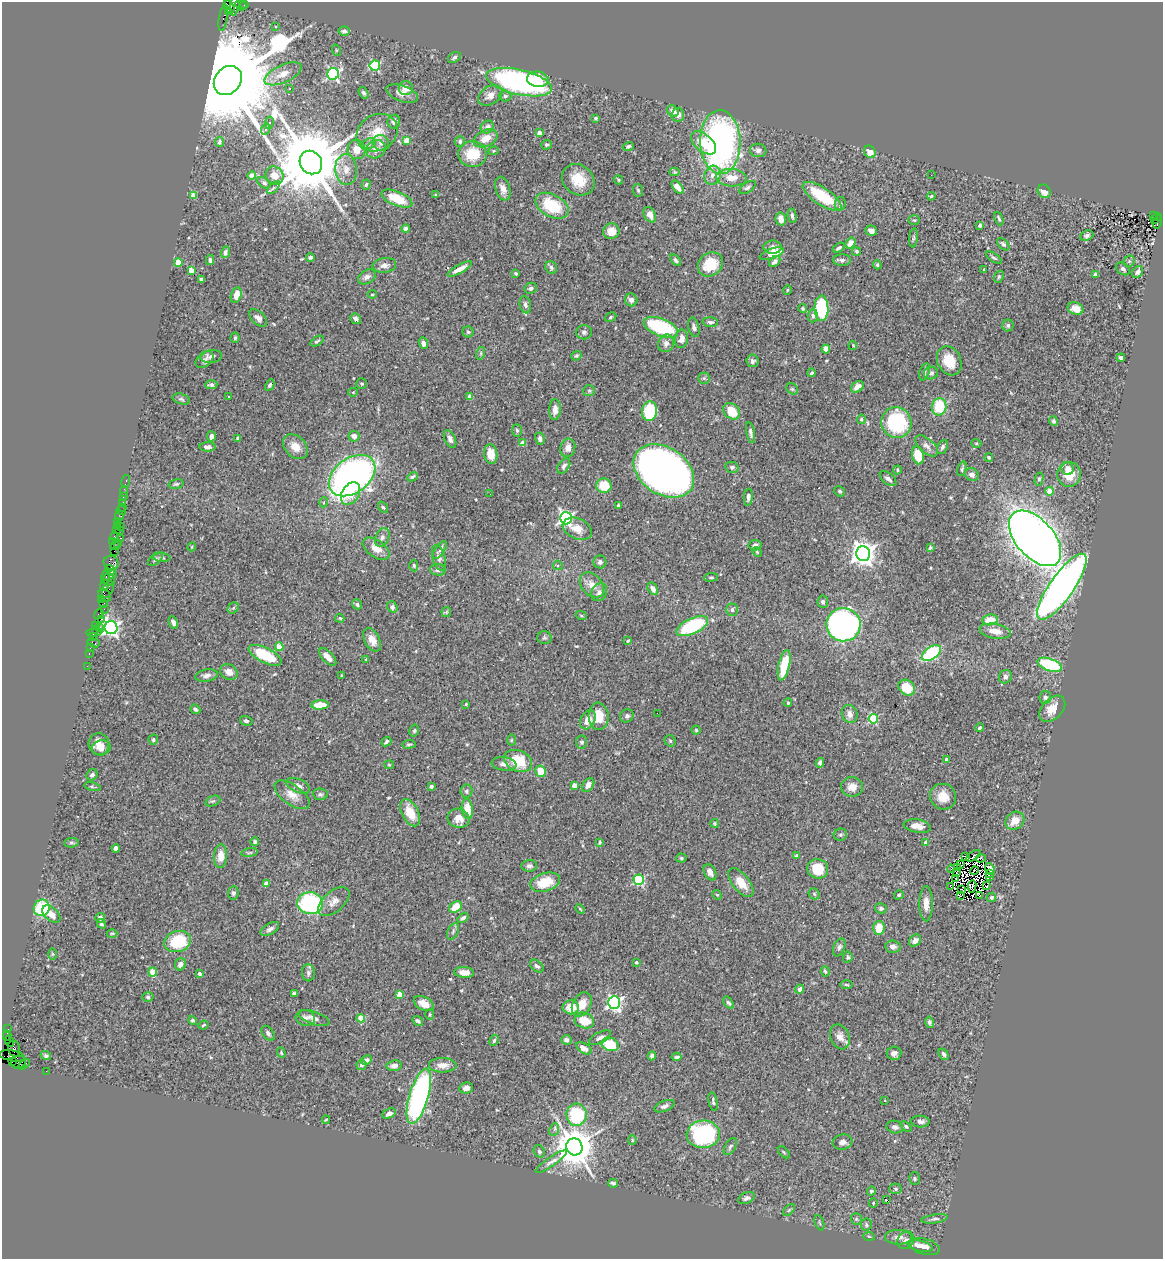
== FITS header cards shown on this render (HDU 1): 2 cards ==
NAXIS1  =                 1161
NAXIS2  =                 1257

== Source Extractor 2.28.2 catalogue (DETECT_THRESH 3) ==
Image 1161 x 1257 px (HDU 1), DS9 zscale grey, 1 PNG px = 1 image px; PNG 1165 x 1261 px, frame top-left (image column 1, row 1257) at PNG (2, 2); each listed source drawn as its Kron ellipse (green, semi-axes under 4 px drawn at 4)
Background 0.676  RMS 0.042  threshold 0.127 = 3 sigma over >= 5 px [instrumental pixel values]
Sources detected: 547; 15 with non-positive FLUX_AUTO (blend fragments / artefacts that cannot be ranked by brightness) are neither listed nor drawn; of the other 532, the 500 brightest by FLUX_AUTO listed and drawn (32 fainter detections omitted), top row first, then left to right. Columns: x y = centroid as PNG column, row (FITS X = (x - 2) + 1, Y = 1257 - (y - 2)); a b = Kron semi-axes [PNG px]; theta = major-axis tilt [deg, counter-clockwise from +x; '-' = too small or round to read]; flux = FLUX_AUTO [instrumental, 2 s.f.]
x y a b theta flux
245 5 3 2 - 36
235 6 10 5 81 430
241 6 6 4 -28 100
229 7 7 5 -56 390
229 11 4 3 - 180
223 18 13 3 81 240
276 26 4 3 - 3.2
344 31 5 4 - 7.5
336 50 6 3 -72 2.7
454 58 7 4 33 6.2
375 65 5 5 - 190
283 74 20 8 24 34
333 74 6 6 - 440
538 79 11 7 -9 51
228 81 15 13 50 86000
519 82 33 12 -13 670
406 88 7 7 - 29
289 89 3 2 - 4.8
364 93 6 4 -55 6.5
402 94 17 8 -20 22
490 95 13 9 30 20
505 96 6 5 - 5.2
673 111 6 5 - 20
678 115 7 6 - 14
596 118 3 3 - 3.3
394 122 7 6 - 9.7
269 123 6 4 80 5.3
487 127 7 6 - 12
266 129 6 3 70 3.6
377 133 21 18 31 65
540 133 4 4 - 28
486 138 12 8 24 31
407 140 4 4 - 45
220 142 5 4 - 7
460 142 5 5 - 6.9
720 142 32 20 -88 900
381 143 8 7 - 15
703 143 15 8 -40 62
368 144 7 5 27 7.5
546 145 5 4 - 4.2
628 146 6 4 16 6.8
357 149 10 9 - 30
376 149 10 9 - 19
758 150 8 6 -7 9.2
494 151 5 4 - 3.2
870 152 6 5 - 28
472 154 14 13 - 73
311 163 12 10 -53 38000
346 170 15 11 -87 31
674 172 5 4 - 3.2
274 175 9 8 - 28
712 175 10 8 73 19
931 175 2 2 - 5.5
252 176 4 4 - 41
731 178 15 8 -3 38
578 180 17 14 -37 64
618 180 5 4 - 3.6
264 183 7 4 -40 6.8
366 185 5 4 - 5
678 187 8 4 -52 20
747 187 9 5 32 8.1
273 188 8 3 45 5.3
503 189 12 7 -72 20
638 190 6 5 - 4.9
1044 191 7 6 - 24
436 195 4 3 - 2.7
193 196 4 4 - 46
822 196 22 8 -33 120
931 196 4 3 - 3.2
397 199 16 7 -22 75
840 204 7 5 76 6.9
552 206 18 11 -28 120
650 215 8 5 -59 22
792 216 7 3 -78 6.2
1153 216 3 2 - 140
1157 216 3 2 - 120
781 219 7 5 -78 19
999 219 7 3 -67 4.3
914 220 6 5 - 4.7
1154 220 4 3 - 68
1157 222 7 3 75 120
980 225 4 3 - 5.4
406 228 4 4 - 8.1
611 231 8 7 - 31
871 231 6 5 - 13
1087 236 7 5 23 8.3
913 238 9 4 84 4.7
850 243 6 4 56 27
1003 244 7 4 -47 6.8
773 247 9 6 0 14
839 248 6 3 32 5.4
856 251 4 4 - 4.6
225 252 6 4 70 6.4
772 254 12 5 19 55
310 257 4 3 - 6.3
994 258 9 3 -35 5
210 260 5 3 - 6.2
675 260 6 3 -44 7
842 260 9 6 0 8.3
1129 261 6 5 - 4.9
178 262 4 4 - 61
775 262 6 4 44 11
710 264 13 11 39 70
384 265 12 7 7 17
877 265 4 3 - 4.2
551 268 7 5 -70 6.6
460 269 14 4 29 21
984 269 4 3 - 7.8
1123 269 8 5 -35 8.2
191 270 4 3 - 34
1138 272 6 5 - 9.6
516 273 3 3 - 3.6
1095 274 4 3 - 9
367 277 9 6 29 13
999 277 6 4 68 3.9
201 279 4 3 - 5.4
531 288 6 5 - 8.5
787 290 5 3 - 2.8
372 294 4 3 - 3.5
236 295 8 5 73 25
631 300 6 6 - 11
525 305 9 5 -78 9.7
821 308 13 7 -89 210
803 309 4 3 - 3.8
1076 309 8 6 -21 22
813 316 6 5 - 7.5
610 317 6 4 30 4.1
258 318 11 6 -43 11
356 319 6 5 - 8.4
710 322 7 5 -5 7.3
1008 325 6 5 - 6
661 327 18 8 -21 240
694 327 10 5 -76 8.9
468 332 5 5 - 4.7
584 332 8 7 - 8.4
235 338 5 4 - 4.4
682 339 9 6 81 19
317 341 7 3 32 4.3
423 343 6 4 -67 11
666 343 9 7 68 15
853 345 5 3 - 3
826 349 4 4 - 61
481 353 6 4 72 4.3
211 356 11 6 8 17
576 356 5 4 - 5.1
1121 358 4 3 - 7.6
204 360 10 7 39 9.4
752 361 6 6 - 9.1
949 361 15 11 -64 62
924 372 9 5 72 6.6
811 373 4 3 - 5
931 373 7 6 - 9.6
704 378 6 5 - 6.2
362 384 5 5 - 4.6
211 385 6 4 5 6.2
270 385 6 4 62 6.2
857 387 7 5 37 17
792 389 6 5 - 4.6
589 391 6 5 - 4.9
353 392 5 4 - 3
229 396 3 3 - 12
470 397 4 3 - 18
181 399 9 5 -16 5.5
939 407 8 7 - 100
555 409 10 6 88 19
649 411 10 7 80 150
732 411 9 7 -45 71
861 419 5 4 - 3.6
1053 421 5 4 - 5.3
896 422 16 15 - 240
517 430 6 5 - 5.8
751 433 11 4 -78 8
211 436 5 4 - 12
354 436 6 5 - 16
238 438 4 3 - 4.4
450 439 9 5 -65 10
540 439 6 5 - 9.5
522 443 4 4 - 25
976 443 5 3 - 2.6
927 446 14 7 -41 14
208 447 8 4 -1 12
295 447 14 10 -46 34
942 447 7 5 65 6.9
568 448 9 7 78 20
491 454 10 6 -81 37
918 455 9 5 -78 66
989 457 4 4 - 4
564 466 8 5 55 8.6
732 467 6 5 - 6.4
1068 468 6 6 - 12
962 469 7 4 72 4.5
897 470 4 4 - 3.6
664 471 33 23 -34 1800
1069 474 12 11 - 57
972 475 7 6 - 11
352 476 26 17 37 1300
412 477 6 3 26 6.3
888 479 10 5 -40 12
1039 479 6 4 76 5.5
126 482 7 3 75 16
176 484 7 4 14 5.1
604 486 7 7 - 65
124 491 5 2 - 27
839 491 6 4 -31 4.6
1050 491 4 4 - 57
351 494 12 8 59 46
490 494 2 2 - 3.4
123 497 2 2 - 15
748 497 8 4 84 8.9
122 502 4 3 - 37
324 502 5 3 - 2.7
618 505 3 3 - 3.3
123 507 2 2 - 8.8
383 507 6 4 -52 4.2
121 511 5 2 - 25
119 516 5 4 - 51
566 518 6 6 - 640
118 521 2 2 - 28
117 526 4 3 - 37
121 527 3 2 - 49
116 529 2 2 - 44
577 529 15 10 -24 31
119 531 3 3 - 45
114 537 3 3 - 63
382 537 10 6 67 11
121 538 3 2 - 80
1035 538 33 19 -48 3600
113 542 3 2 - 54
118 543 3 2 - 15
755 545 6 5 - 8.4
115 546 5 2 - 71
192 547 4 4 - 2.6
930 548 3 3 - 6
376 549 15 8 -35 30
440 550 10 4 54 13
114 551 2 2 - 37
757 552 5 3 - 3
863 554 7 7 - 2500
162 558 9 3 -5 4.8
439 558 13 6 -73 11
156 559 9 5 39 6.4
600 562 6 6 - 7
111 563 7 7 - 290
414 565 6 4 -87 3.9
558 565 5 4 - 5.2
110 570 5 4 - 580
438 570 8 5 -5 8.4
112 574 4 3 - 290
106 577 7 3 77 180
711 577 7 4 4 4.7
109 580 6 5 - 160
104 585 6 4 88 88
592 585 14 10 -48 29
1062 587 39 12 55 2000
108 589 9 5 67 150
653 589 7 4 -59 15
599 592 9 7 60 12
105 595 7 5 -46 300
102 600 4 2 - 57
823 602 6 5 - 7.1
104 604 3 2 - 36
357 604 5 4 - 6.4
392 607 6 5 - 6.1
233 608 6 5 - 4.8
104 609 2 2 - 76
732 610 6 6 - 7.9
446 612 5 5 - 3.4
99 614 6 3 58 78
581 615 5 3 - 3.2
340 618 5 3 - 8.1
101 619 3 2 - 63
990 620 7 5 8 49
173 623 6 4 -62 13
843 625 17 16 - 880
95 626 3 3 - 60
692 626 17 8 25 200
100 627 3 2 - 50
111 628 6 6 - 1000
96 629 3 3 - 46
995 631 16 7 -9 30
94 632 8 3 6 61
93 637 3 2 - 15
544 638 7 6 - 5.5
372 640 12 7 -61 27
628 641 4 2 - 3.4
94 643 6 3 -18 110
279 647 4 4 - 65
90 648 2 2 - 8.4
931 653 11 6 36 240
89 654 3 2 - 45
265 655 18 7 -26 120
328 657 11 5 -47 19
366 659 4 4 - 2.6
784 665 15 5 77 100
1050 665 13 6 -19 220
87 666 2 2 - 15
229 672 9 7 -30 23
342 675 3 2 - 2.7
206 676 11 6 10 12
1005 677 7 6 - 10
907 688 9 7 -42 72
1045 697 6 5 - 8.3
788 703 4 3 - 3.4
466 704 4 4 - 3.6
320 705 9 4 3 54
195 709 5 4 - 5.6
1052 709 15 10 45 39
657 713 2 2 - 3.5
850 714 9 7 -67 18
599 716 13 10 -86 50
627 716 7 6 - 7.7
873 719 4 4 - 170
588 720 10 7 61 27
246 721 6 4 -16 6.7
980 728 4 4 - 5.6
696 730 4 4 - 3.4
414 731 6 4 74 4.4
153 740 5 5 - 5.1
511 740 6 4 89 3.3
670 741 6 5 - 4.4
386 742 5 3 - 6.2
582 742 6 5 - 6.2
99 744 11 10 - 29
409 744 7 4 3 4.5
101 748 9 7 15 18
947 759 3 3 - 12
518 761 14 10 -23 87
820 763 5 4 - 7.5
504 764 12 6 -6 16
389 765 5 4 - 2.9
541 771 6 5 - 45
92 775 6 5 - 8
574 785 4 4 - 34
588 785 8 5 56 18
92 786 8 3 -11 4.1
298 786 13 6 -23 16
431 786 4 3 - 4.5
852 787 11 10 - 24
466 791 6 6 - 6.8
320 794 7 5 -7 6.3
292 795 20 10 -36 29
943 797 13 12 - 39
213 801 8 5 22 4.9
467 809 10 5 -83 43
410 813 15 8 -62 53
458 818 11 9 -20 26
1015 821 10 8 36 31
715 823 4 4 - 3.6
917 826 14 6 -9 21
840 835 7 6 - 5.9
255 842 4 3 - 5.1
600 842 4 3 - 3.3
926 842 4 4 - 19
71 843 7 5 5 5.3
116 848 4 4 - 10
250 853 8 4 9 4.7
221 856 12 6 87 28
797 856 4 4 - 8.7
973 856 8 3 32 4.4
966 857 4 2 - 4.3
681 858 5 4 - 5.2
981 858 5 2 - 4.9
961 865 4 2 - 5.3
529 866 8 5 7 8.2
957 868 3 2 - 4.1
818 869 10 9 - 76
951 869 4 2 - 4.7
990 869 6 4 -64 3.7
974 870 4 2 - 6.5
710 872 9 5 -63 14
956 872 4 2 - 2.9
989 873 3 3 - 3.8
989 877 2 2 - 2.9
956 878 3 2 - 4.4
639 880 5 5 - 250
545 882 15 9 17 76
266 883 4 4 - 18
741 883 17 8 -51 41
951 886 4 2 - 5.3
972 886 6 2 83 10
987 886 3 2 - 7.2
961 889 3 2 - 3.7
233 893 7 5 83 6.1
814 894 6 5 - 4.6
717 895 5 4 - 3.5
899 895 5 4 - 4.1
960 896 4 2 - 3.1
979 896 3 2 - 6.2
991 897 5 4 - 6.5
334 902 18 10 41 24
310 903 13 11 -5 330
926 904 17 7 -90 26
455 907 7 5 40 52
42 908 8 7 - 140
881 908 6 5 - 5.3
580 909 5 3 - 2.8
51 914 10 6 -41 25
100 918 5 5 - 11
463 918 6 4 39 8.1
101 924 5 4 - 5.7
879 928 7 6 - 53
270 929 10 5 31 11
453 931 8 5 64 6.7
112 933 5 3 - 2.9
915 941 7 5 44 12
178 942 13 10 18 150
839 947 9 5 68 7.7
893 947 7 6 - 12
53 954 6 4 -89 3.9
848 957 6 4 84 5.2
636 962 3 3 - 4.5
180 964 6 5 - 14
537 966 8 5 -39 8.4
825 971 5 4 - 4
153 972 4 4 - 49
464 972 10 5 -5 23
308 973 8 6 -85 7.3
199 974 4 4 - 6.4
846 985 6 3 -1 3.5
800 989 4 4 - 13
294 993 4 4 - 7.2
399 995 4 4 - 43
148 997 5 5 - 4.7
614 1003 6 6 - 740
729 1003 7 4 -54 7
424 1004 11 6 -27 33
582 1004 13 9 61 38
571 1007 8 7 - 46
430 1015 5 4 - 3.5
305 1018 10 8 -15 11
314 1018 16 6 -19 15
361 1018 4 4 - 70
193 1021 4 4 - 4.4
418 1021 6 4 -36 6.8
584 1021 10 7 -20 57
930 1022 6 4 -77 5.8
203 1025 5 3 - 3.3
8 1029 2 2 - 12
268 1033 8 5 -53 7.3
7 1035 5 2 - 40
840 1037 13 9 -68 21
600 1038 12 5 27 12
494 1040 6 4 62 5
566 1040 5 4 - 9.2
10 1041 5 2 - 61
610 1044 9 6 -20 93
584 1048 8 5 -33 26
14 1049 8 5 -77 360
281 1053 5 4 - 3.6
894 1053 7 6 - 12
944 1054 6 4 -56 5.6
12 1056 13 5 -9 340
46 1056 5 4 - 6.9
652 1056 4 4 - 7.5
677 1057 5 3 - 5
366 1060 6 4 30 12
12 1062 3 2 - 23
18 1062 7 6 - 250
24 1064 6 3 38 130
361 1065 5 5 - 6.8
443 1065 14 7 -1 26
394 1066 7 5 7 14
46 1071 2 2 - 16
466 1088 7 5 9 15
419 1096 28 9 73 630
885 1101 3 2 - 2.7
713 1102 9 4 -78 5.7
664 1106 10 5 21 10
389 1113 7 5 26 13
577 1115 11 10 - 210
326 1119 4 3 - 2.6
920 1121 9 6 -4 11
906 1126 6 4 -39 4.5
895 1127 8 6 -11 10
554 1130 6 4 67 9.3
703 1134 16 14 4 440
632 1140 5 4 - 3.1
842 1142 10 7 9 13
574 1147 8 8 - 9200
730 1147 9 5 59 6.6
539 1151 6 5 - 5.7
784 1152 7 3 -45 3.4
551 1162 18 4 35 12
914 1179 6 5 - 4.8
613 1183 5 3 - 5.6
896 1189 6 5 - 5.1
871 1191 4 4 - 4.6
746 1198 9 5 24 8.8
887 1200 4 2 - 18
873 1203 4 4 - 2.9
789 1210 7 4 45 4.3
856 1219 6 5 - 4.6
935 1219 13 4 8 8.2
819 1223 8 2 -69 3.2
866 1225 6 5 - 6.3
869 1236 6 4 -3 3.6
898 1237 13 7 -1 19
906 1240 9 8 - 14
920 1246 13 5 -14 27
925 1247 15 8 -16 31
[32 fainter detections neither listed nor drawn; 15 non-positive-flux detections neither listed nor drawn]